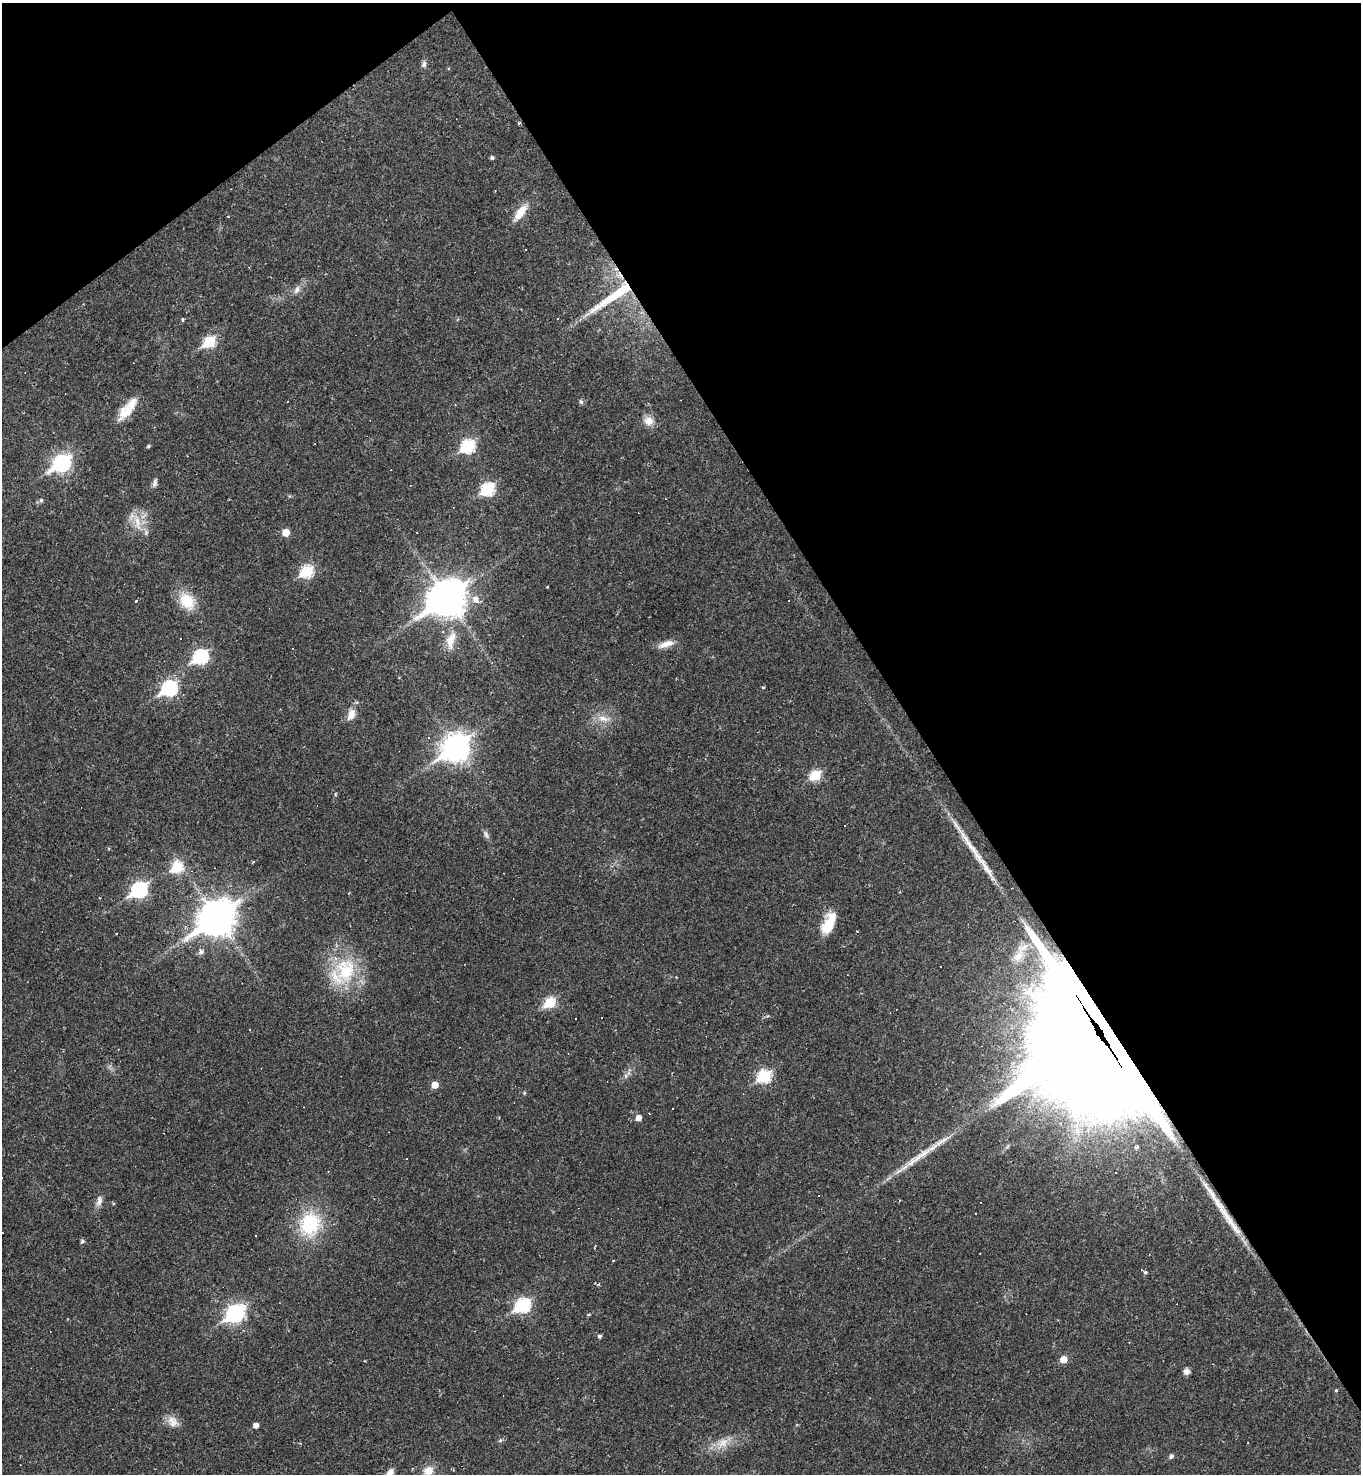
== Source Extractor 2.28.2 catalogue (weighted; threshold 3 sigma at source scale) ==
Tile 3 of 4 x 4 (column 3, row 1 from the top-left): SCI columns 3010-4368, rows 4415-5886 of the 5881 x 5886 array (HDU 1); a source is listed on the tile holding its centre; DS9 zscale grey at full resolution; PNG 1363 x 1476 px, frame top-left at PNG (2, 3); no overlay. Shown black and unused: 36% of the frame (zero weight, under 2 of 3 exposures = <1% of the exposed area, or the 3 px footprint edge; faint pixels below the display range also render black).
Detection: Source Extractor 2.28.2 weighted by HDU 2 'WHT'; one run over the whole footprint, this tile lists its part. Background 0.0191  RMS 0.004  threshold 0.0182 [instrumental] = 3 sigma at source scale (4.5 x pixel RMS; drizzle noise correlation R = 1.50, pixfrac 1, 0.05/0.05 arcsec/px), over >= 5 px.
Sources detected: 104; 20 cosmic-ray / hot-pixel residue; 3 long thin detections or spike segments (spike, bleed or trail) — not listed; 2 inside a brighter listed object's ellipse — not listed separately; the other 79 listed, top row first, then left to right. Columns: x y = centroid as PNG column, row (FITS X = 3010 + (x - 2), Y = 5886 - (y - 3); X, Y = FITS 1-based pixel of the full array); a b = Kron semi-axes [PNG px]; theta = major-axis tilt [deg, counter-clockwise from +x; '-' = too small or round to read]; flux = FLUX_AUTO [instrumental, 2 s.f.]
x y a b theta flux
424 64 9 6 83 1.3
519 123 4 3 - 0.53
492 158 4 4 - 0.83
520 212 22 8 54 6.3
228 217 3 3 - 0.41
297 290 13 6 63 1.9
613 296 70 10 35 19
183 319 4 3 - 0.78
209 342 7 6 - 28
581 402 6 4 -45 0.66
455 405 4 3 - 0.33
126 412 25 14 52 7.2
648 421 13 12 - 3.6
148 446 4 3 - 0.65
468 446 7 6 - 44
61 463 9 7 34 110
155 483 12 5 71 1.3
488 489 7 6 - 39
41 500 5 5 - 0.76
137 522 21 8 -82 5.2
286 532 6 5 - 5.7
146 533 7 6 - 1
307 571 7 6 - 34
547 587 3 3 - 0.53
447 598 15 11 34 790
475 599 9 8 - 3.2
136 601 3 2 - 1.2
187 601 23 17 -50 10
451 640 26 12 74 6.8
666 644 21 8 18 3.7
200 657 8 7 - 56
763 687 5 3 - 0.37
169 688 8 7 - 65
351 714 15 8 68 3.9
603 719 18 8 -11 3.9
456 747 11 9 38 410
815 775 6 6 - 20
845 825 2 2 - 0.39
486 834 12 5 -71 1.2
253 862 3 3 - 0.4
176 867 7 6 - 20
139 890 8 7 - 79
900 892 4 3 - 0.36
217 918 14 11 35 760
829 924 25 11 66 11
116 933 3 2 - 0.45
201 951 7 6 - 1.5
1018 956 20 12 51 7
346 970 38 28 81 25
550 1003 6 6 - 23
249 1030 3 2 - 0.34
1100 1034 65 40 -56 20000
626 1076 7 4 90 0.83
764 1076 7 6 - 36
435 1085 5 5 - 4.8
524 1093 4 4 - 0.45
304 1107 3 2 - 0.21
649 1113 3 2 - 0.3
638 1118 5 5 - 2.7
928 1150 52 7 34 10
1115 1172 3 2 - 0.62
900 1200 3 3 - 0.33
99 1201 15 8 78 2.1
310 1224 26 22 76 25
255 1236 3 2 - 0.31
82 1241 5 5 - 0.89
1145 1272 5 4 - 0.59
522 1305 8 7 - 55
235 1313 10 7 40 120
599 1336 5 5 - 0.81
1063 1359 6 5 - 4.6
1186 1371 7 7 - 1.6
1336 1390 4 3 - 0.37
174 1423 14 12 24 3.4
256 1425 5 4 - 2.3
723 1443 14 12 48 4.6
1171 1456 5 5 - 1.2
428 1471 12 11 - 4.3
390 1472 10 7 56 2.8
Overlapping masked pixels (flux is a lower limit): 2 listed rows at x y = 613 296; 1100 1034
Isophote crosses this tile's border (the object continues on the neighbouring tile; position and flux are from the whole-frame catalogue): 1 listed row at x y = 390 1472